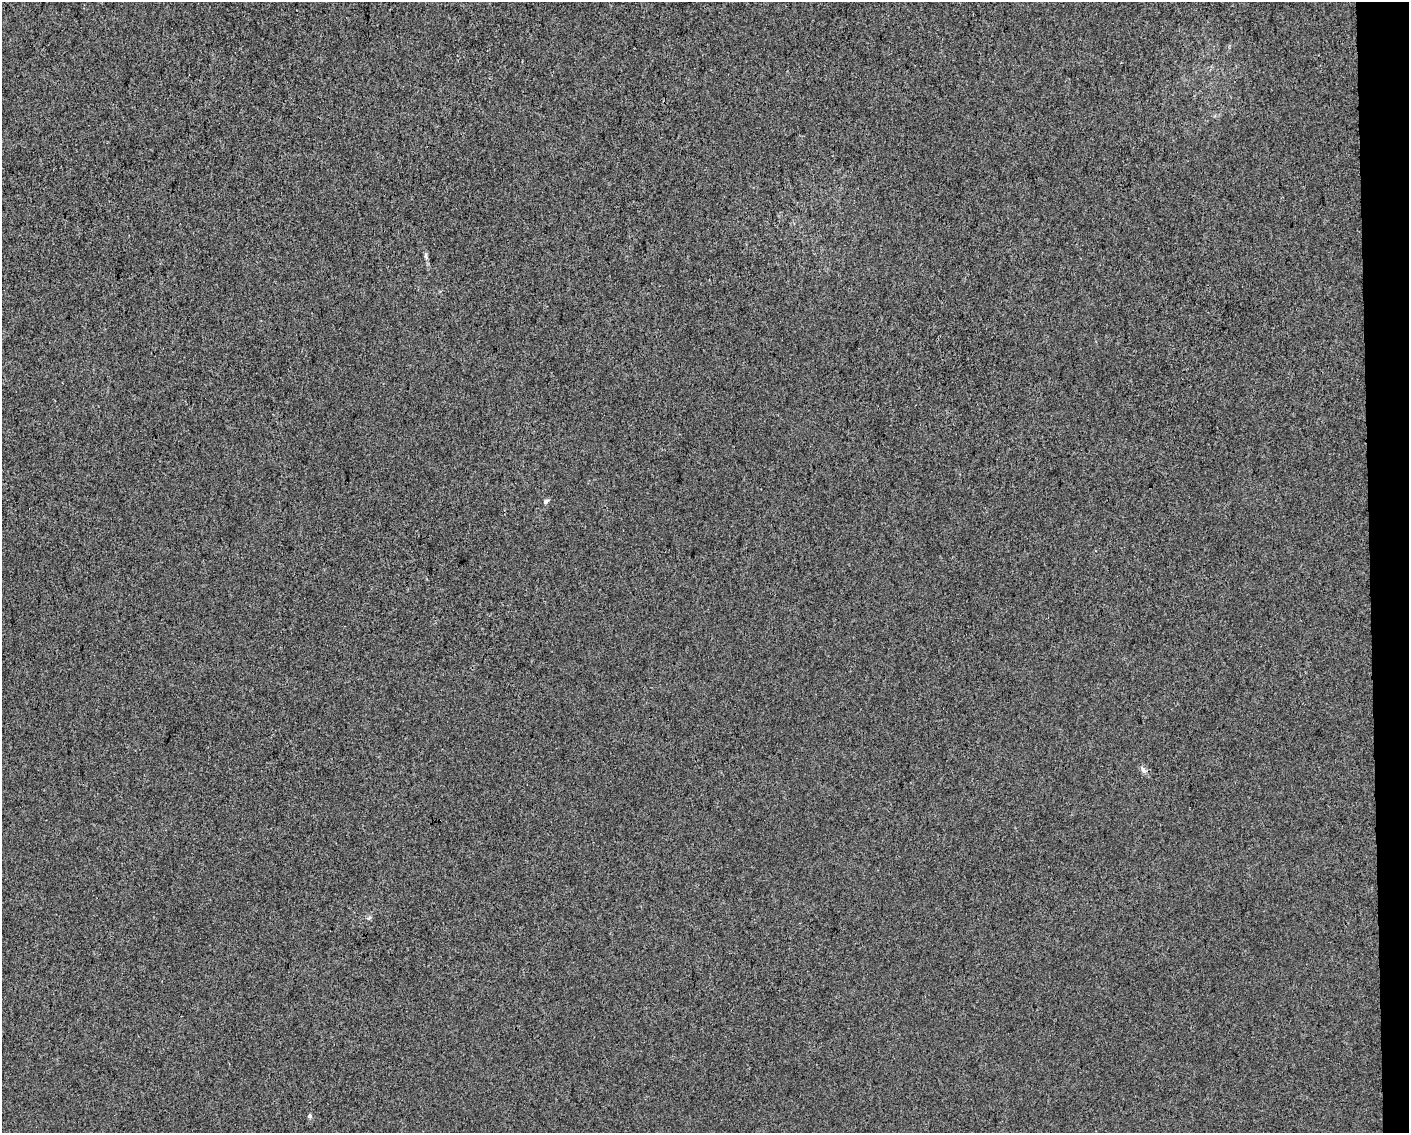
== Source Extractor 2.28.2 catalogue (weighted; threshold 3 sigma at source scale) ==
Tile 9 of 3 x 4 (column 3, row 3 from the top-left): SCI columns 2822-4228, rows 1133-2263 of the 4275 x 4526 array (HDU 1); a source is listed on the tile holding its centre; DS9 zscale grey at full resolution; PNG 1411 x 1135 px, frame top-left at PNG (2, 2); no overlay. Shown black and unused: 3% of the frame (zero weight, under 3 of 4 exposures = <1% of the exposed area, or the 3 px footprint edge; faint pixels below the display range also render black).
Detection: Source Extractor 2.28.2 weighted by HDU 2 'WHT'; one run over the whole footprint, this tile lists its part. Background 1.56e-04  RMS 0.0036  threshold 0.0161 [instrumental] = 3 sigma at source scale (4.5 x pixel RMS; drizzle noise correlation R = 1.50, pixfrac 1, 0.0396/0.0396 arcsec/px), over >= 5 px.
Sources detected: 5; all 5 listed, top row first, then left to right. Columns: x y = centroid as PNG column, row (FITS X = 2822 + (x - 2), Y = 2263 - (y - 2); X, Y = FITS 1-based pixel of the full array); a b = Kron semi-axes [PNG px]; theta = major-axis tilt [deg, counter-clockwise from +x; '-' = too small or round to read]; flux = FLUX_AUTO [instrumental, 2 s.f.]
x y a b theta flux
426 256 9 4 -79 0.89
546 501 7 5 41 0.81
1143 770 11 5 -55 1.2
369 918 6 4 44 0.59
310 1116 6 5 - 0.73